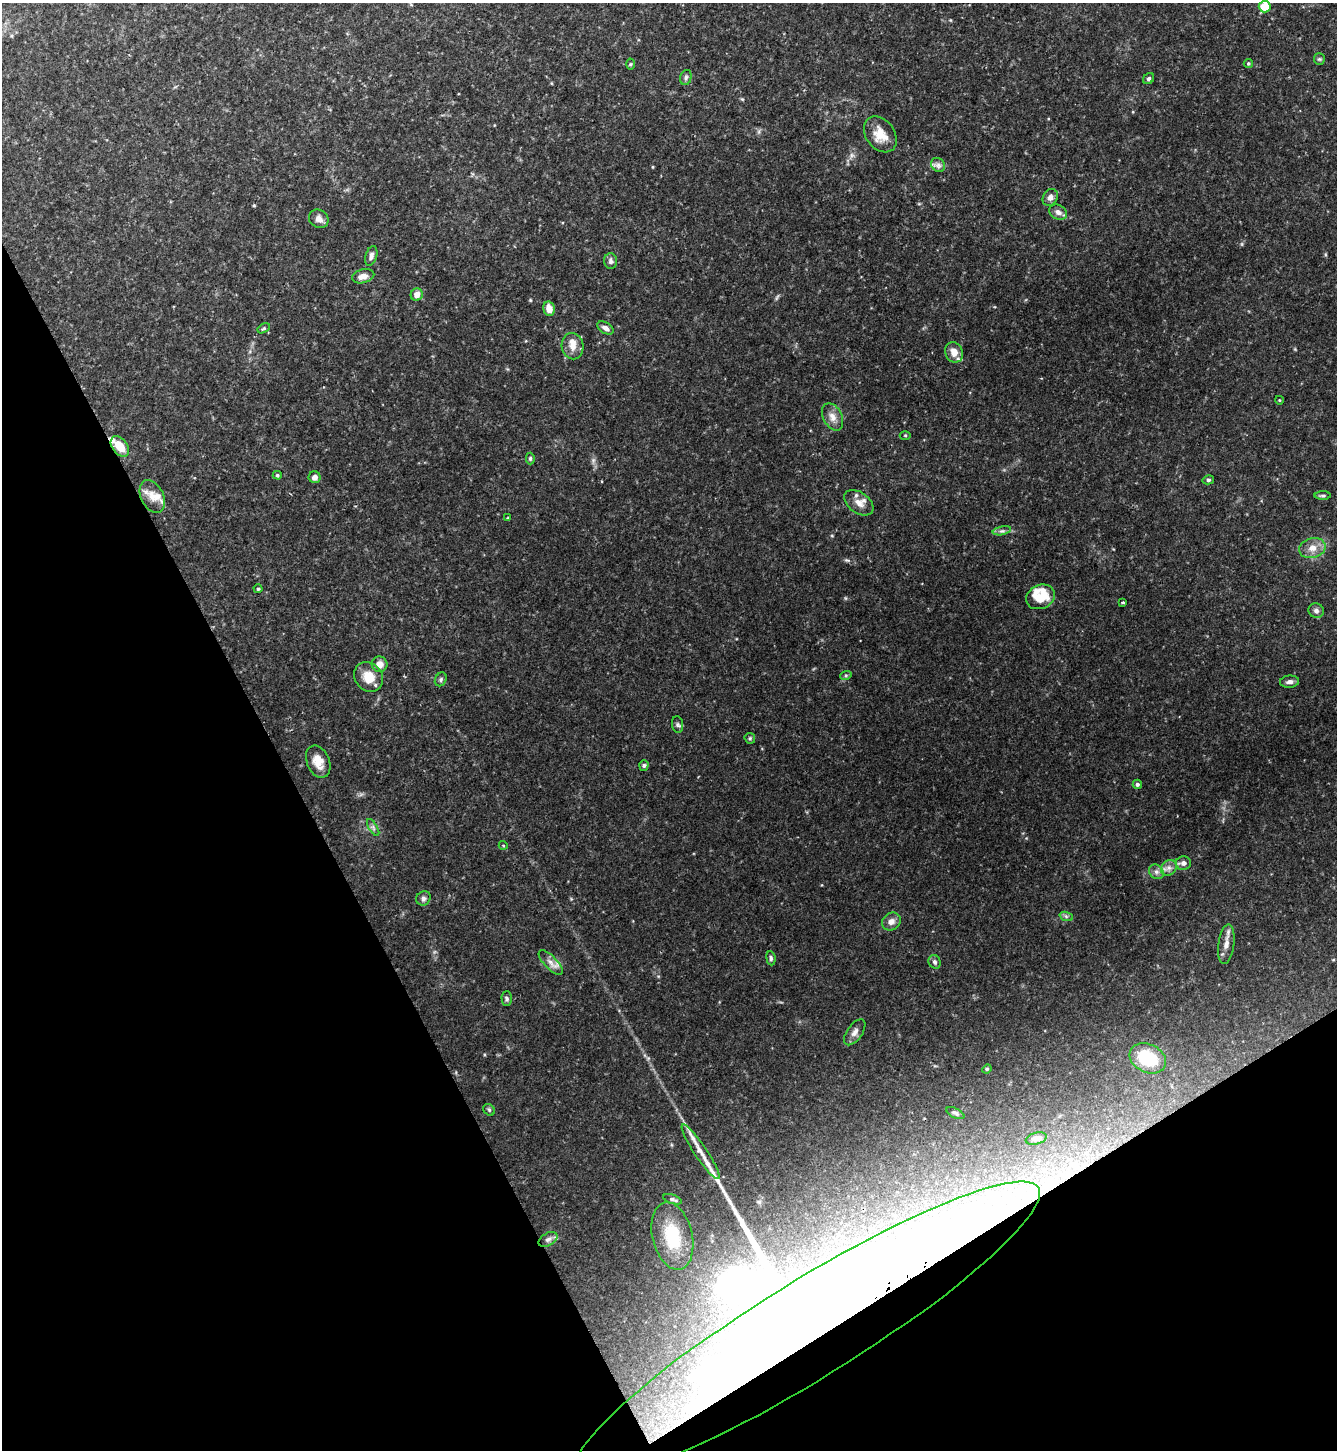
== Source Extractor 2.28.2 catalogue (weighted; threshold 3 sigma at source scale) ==
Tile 14 of 4 x 4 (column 2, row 4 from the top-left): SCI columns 1490-2824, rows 1-1448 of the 5786 x 5793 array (HDU 1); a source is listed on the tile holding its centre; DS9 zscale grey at full resolution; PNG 1339 x 1452 px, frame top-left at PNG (2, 3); each listed source drawn as its Kron ellipse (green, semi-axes under 4 px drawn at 4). Shown black and unused: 28% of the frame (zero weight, under 2 of 3 exposures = <1% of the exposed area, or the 3 px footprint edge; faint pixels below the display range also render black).
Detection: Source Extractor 2.28.2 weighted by HDU 2 'WHT'; one run over the whole footprint, this tile lists its part. Background 0.113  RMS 0.0063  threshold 0.0283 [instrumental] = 3 sigma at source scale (4.5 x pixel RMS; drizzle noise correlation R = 1.50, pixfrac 1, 0.05/0.05 arcsec/px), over >= 5 px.
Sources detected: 79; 2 inside a brighter object's white glare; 1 long thin detection or spike segment (spike, bleed or trail) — neither listed nor drawn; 4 inside a brighter listed object's ellipse — not listed separately; the other 72 listed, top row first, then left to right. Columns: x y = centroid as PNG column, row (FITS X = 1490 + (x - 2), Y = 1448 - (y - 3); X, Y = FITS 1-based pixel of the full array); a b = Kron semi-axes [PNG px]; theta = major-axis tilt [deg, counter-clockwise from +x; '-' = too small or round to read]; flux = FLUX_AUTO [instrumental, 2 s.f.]
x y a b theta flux
1265 6 6 6 - 13
1319 59 5 5 - 0.92
1248 63 4 4 - 0.84
630 64 5 3 - 0.67
686 77 8 5 74 1.4
1149 79 6 5 - 1.2
880 134 20 14 -54 10
938 165 7 6 - 2.2
1050 198 9 7 63 2.6
1058 212 9 7 -29 2.8
319 219 10 8 -32 3.5
371 256 10 5 73 2.1
611 261 8 6 -87 1.8
363 276 11 7 14 4.3
417 295 6 6 - 4
549 309 7 5 -77 6
264 328 6 4 31 0.79
605 328 9 5 -32 2.7
573 346 13 10 -78 5.2
954 352 10 9 - 5.7
1279 400 4 3 - 0.43
833 417 14 9 -62 4.6
905 435 5 3 - 0.6
120 446 11 7 -53 11
530 458 6 4 89 0.93
277 475 4 4 - 1
315 477 6 6 - 3
1208 480 6 4 12 1.1
1323 496 8 4 0 1
152 497 17 11 -64 6.7
859 503 16 10 -35 5.6
508 518 4 3 - 0.52
1002 531 9 4 12 1.5
1312 548 13 10 14 5.9
258 589 4 4 - 0.66
1040 597 15 12 25 15
1123 602 3 2 - 0.73
1316 611 8 7 - 2.1
380 664 8 7 - 4.9
846 675 6 4 19 0.85
369 677 16 13 -51 10
441 679 7 5 62 1.2
1289 682 9 6 6 2.3
677 725 8 5 -81 1.5
750 738 5 5 - 0.83
318 762 17 11 -67 6.9
644 765 5 4 - 1
1137 784 5 4 - 1.5
373 827 9 4 -59 1.4
503 845 4 3 - 0.49
1183 863 7 7 - 2.5
1169 868 8 7 - 2.6
1156 872 8 6 -43 2.2
423 898 7 6 - 1.6
1066 916 7 4 -19 1.2
891 921 10 8 39 3.5
1226 944 20 8 83 4.7
771 958 7 4 -83 1.3
935 962 7 6 - 1.6
551 963 16 6 -45 3.8
507 998 7 5 -88 1.1
855 1032 15 7 55 3.1
1148 1058 19 14 -25 29
987 1069 5 4 - 0.67
489 1110 6 5 - 0.96
955 1113 10 4 -27 1.3
1036 1138 10 6 15 2
701 1152 32 6 -56 8.3
672 1199 10 4 -18 1.7
672 1236 34 20 -77 28
548 1239 10 6 30 2.3
807 1331 272 49 32 1300
Overlapping masked pixels (flux is a lower limit): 1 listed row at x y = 807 1331